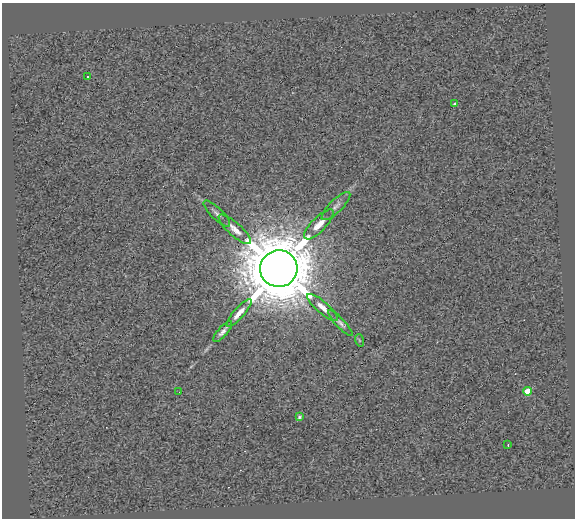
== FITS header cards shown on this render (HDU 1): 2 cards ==
NAXIS1  =                  573
NAXIS2  =                  516

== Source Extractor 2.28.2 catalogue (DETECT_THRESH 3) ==
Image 573 x 516 px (HDU 1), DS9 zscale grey, 1 PNG px = 1 image px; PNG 577 x 520 px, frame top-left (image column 1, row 516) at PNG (2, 3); each listed source drawn as its Kron ellipse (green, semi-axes under 4 px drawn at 4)
Background 0.386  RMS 2.6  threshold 7.83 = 3 sigma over >= 5 px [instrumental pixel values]
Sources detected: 16; all 16 listed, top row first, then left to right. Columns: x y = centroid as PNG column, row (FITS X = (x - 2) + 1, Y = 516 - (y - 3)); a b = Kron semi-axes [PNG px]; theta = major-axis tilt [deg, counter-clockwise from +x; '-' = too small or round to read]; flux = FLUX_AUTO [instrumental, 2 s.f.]
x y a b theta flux
87 77 3 2 - 2.8e+02
455 104 3 3 - 5.0e+02
336 206 19 6 44 9.8e+02
217 214 18 6 -45 7.7e+02
319 224 20 7 46 1.8e+03
235 229 21 6 -42 1.6e+03
279 269 18 18 - 1.9e+06
323 307 19 6 -41 1.5e+03
239 313 17 5 49 1.6e+03
340 323 17 4 -47 6.5e+02
223 331 13 4 49 7.7e+02
359 340 6 4 -71 2.2e+02
527 391 4 4 - 4.4e+03
179 392 2 2 - 1.3e+02
299 417 4 3 - 3.5e+02
508 445 2 2 - 1.1e+02